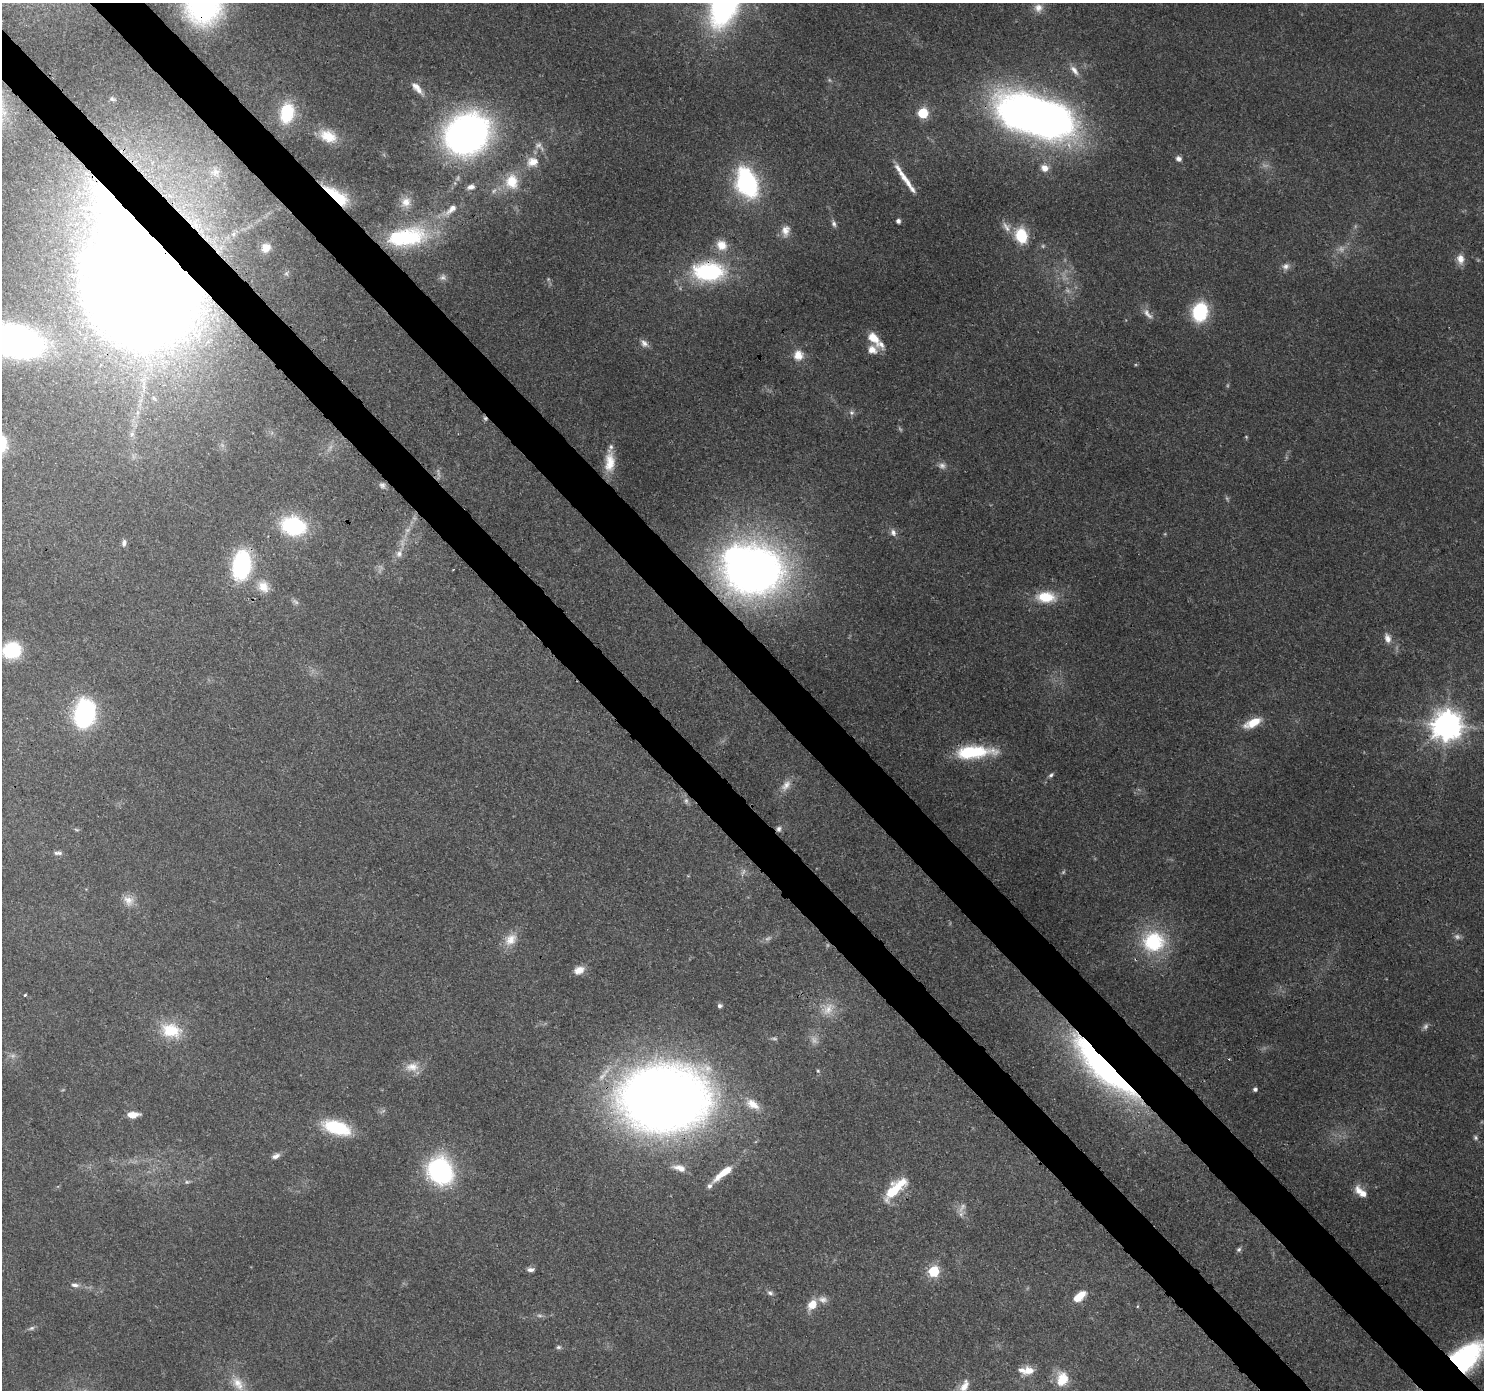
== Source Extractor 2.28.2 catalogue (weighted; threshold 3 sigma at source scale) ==
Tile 11 of 4 x 4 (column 3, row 3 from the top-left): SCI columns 3055-4536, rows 1617-3004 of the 6113 x 6069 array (HDU 1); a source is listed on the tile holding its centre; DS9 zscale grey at full resolution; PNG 1486 x 1392 px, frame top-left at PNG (2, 3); no overlay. Shown black and unused: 7% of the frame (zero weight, under 3 of 4 exposures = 7% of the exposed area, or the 3 px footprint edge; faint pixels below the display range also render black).
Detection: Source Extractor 2.28.2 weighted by HDU 2 'WHT'; one run over the whole footprint, this tile lists its part. Background 0.13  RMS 0.0047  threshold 0.0213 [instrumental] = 3 sigma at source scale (4.5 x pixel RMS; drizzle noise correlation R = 1.50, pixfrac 1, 0.0396/0.0396 arcsec/px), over >= 5 px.
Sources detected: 142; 24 too faint to see at this stretch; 3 inside a brighter object's white glare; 1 cosmic-ray / hot-pixel residue — not listed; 6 inside a brighter listed object's ellipse — not listed separately; the other 108 listed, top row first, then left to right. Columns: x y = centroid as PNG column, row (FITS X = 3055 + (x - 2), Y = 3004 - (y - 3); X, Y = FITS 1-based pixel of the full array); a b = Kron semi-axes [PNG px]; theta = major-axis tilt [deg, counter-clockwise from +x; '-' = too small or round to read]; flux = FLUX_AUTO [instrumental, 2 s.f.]
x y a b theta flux
204 5 37 35 66 89
1038 8 12 12 - 4
1074 70 17 8 -52 3.8
417 88 19 8 -48 4.2
112 99 7 5 -17 0.79
287 113 25 16 79 23
923 113 6 6 - 41
1035 116 65 31 -18 410
467 134 34 29 35 260
328 136 22 15 -23 11
1178 159 8 6 -36 1.7
533 162 18 14 4 7.5
1044 168 10 9 - 4
215 172 19 16 -74 9.6
905 178 43 6 -55 8.4
512 181 20 18 -83 13
747 183 31 20 -71 67
471 187 10 7 19 2.8
337 196 29 10 -38 22
406 202 16 13 65 6.1
451 210 26 9 37 6.9
898 221 4 4 - 2.1
834 223 10 6 -74 1.6
1006 227 16 9 -54 3.8
785 231 16 11 82 4.6
1021 236 8 7 - 36
407 237 54 24 8 49
721 245 14 13 - 6.8
266 248 10 9 - 4.3
1460 259 14 9 -80 4.3
1286 266 10 9 - 2.5
709 272 40 24 0 50
145 280 87 76 -75 1400
1200 312 15 12 78 38
1147 314 18 7 -48 3.3
873 338 15 9 -46 8.5
14 341 53 27 -11 200
644 343 12 8 -44 2.5
872 350 14 11 28 5
798 355 14 12 -82 6.1
154 398 10 5 -36 1.5
851 413 7 7 - 1.5
132 434 8 7 - 1.7
610 462 25 13 87 10
942 466 10 9 - 2.2
382 485 9 8 - 1.9
293 526 21 16 -12 51
893 532 10 7 -68 2.2
124 543 9 6 83 1.8
399 554 11 9 75 3
241 565 23 14 82 67
753 570 42 35 4 430
263 586 18 15 -46 8.1
1046 597 25 14 -2 14
1387 638 14 8 -73 3.6
12 650 15 13 14 34
85 714 19 13 79 100
1253 723 21 9 25 10
1446 725 10 9 - 770
970 752 45 13 3 31
1051 775 7 5 43 1.1
786 785 19 10 50 4.8
686 801 8 6 -90 1.5
779 829 8 7 - 1.7
76 830 7 3 -10 0.7
58 853 12 6 1 1.7
743 872 11 5 64 1.6
129 900 16 13 -45 5.3
510 939 19 14 44 7.4
1154 942 32 30 3 36
579 970 13 9 23 4.5
25 995 3 3 - 0.82
720 1006 6 5 - 1.3
828 1009 22 14 48 8.1
1426 1026 9 6 57 1.5
171 1030 29 20 -17 17
412 1067 19 13 3 6.4
1104 1067 71 18 -44 190
818 1071 5 4 - 0.6
1255 1089 5 5 - 1.2
663 1098 61 45 1 770
753 1104 20 11 -35 7.7
133 1115 11 5 3 6.6
336 1127 27 13 -17 30
1476 1138 7 6 - 1
276 1156 11 6 24 2.2
680 1168 16 7 -17 4.7
440 1171 20 17 -60 90
722 1174 27 9 39 8.9
187 1182 8 5 7 0.98
894 1190 28 12 45 19
1361 1192 18 8 -41 6
962 1208 16 7 60 3
1239 1249 7 6 - 1
530 1270 10 5 1 1.8
934 1271 6 6 - 39
75 1285 11 5 -6 2
770 1293 8 7 - 1.5
1079 1296 14 7 40 9.3
823 1300 14 9 -16 3.4
812 1305 12 9 54 7.1
31 1328 9 5 18 1.3
558 1347 7 5 2 0.98
1467 1357 38 23 41 68
1029 1370 14 11 4 5.9
1062 1379 16 12 80 12
238 1383 21 12 -53 7.3
964 1386 19 10 63 5.5
Overlapping masked pixels (flux is a lower limit): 12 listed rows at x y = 204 5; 337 196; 709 272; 145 280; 241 565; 753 570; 1446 725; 779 829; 1104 1067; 663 1098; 894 1190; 1467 1357
Isophote crosses this tile's border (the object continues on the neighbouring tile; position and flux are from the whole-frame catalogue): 4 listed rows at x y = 204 5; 14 341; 12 650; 1467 1357